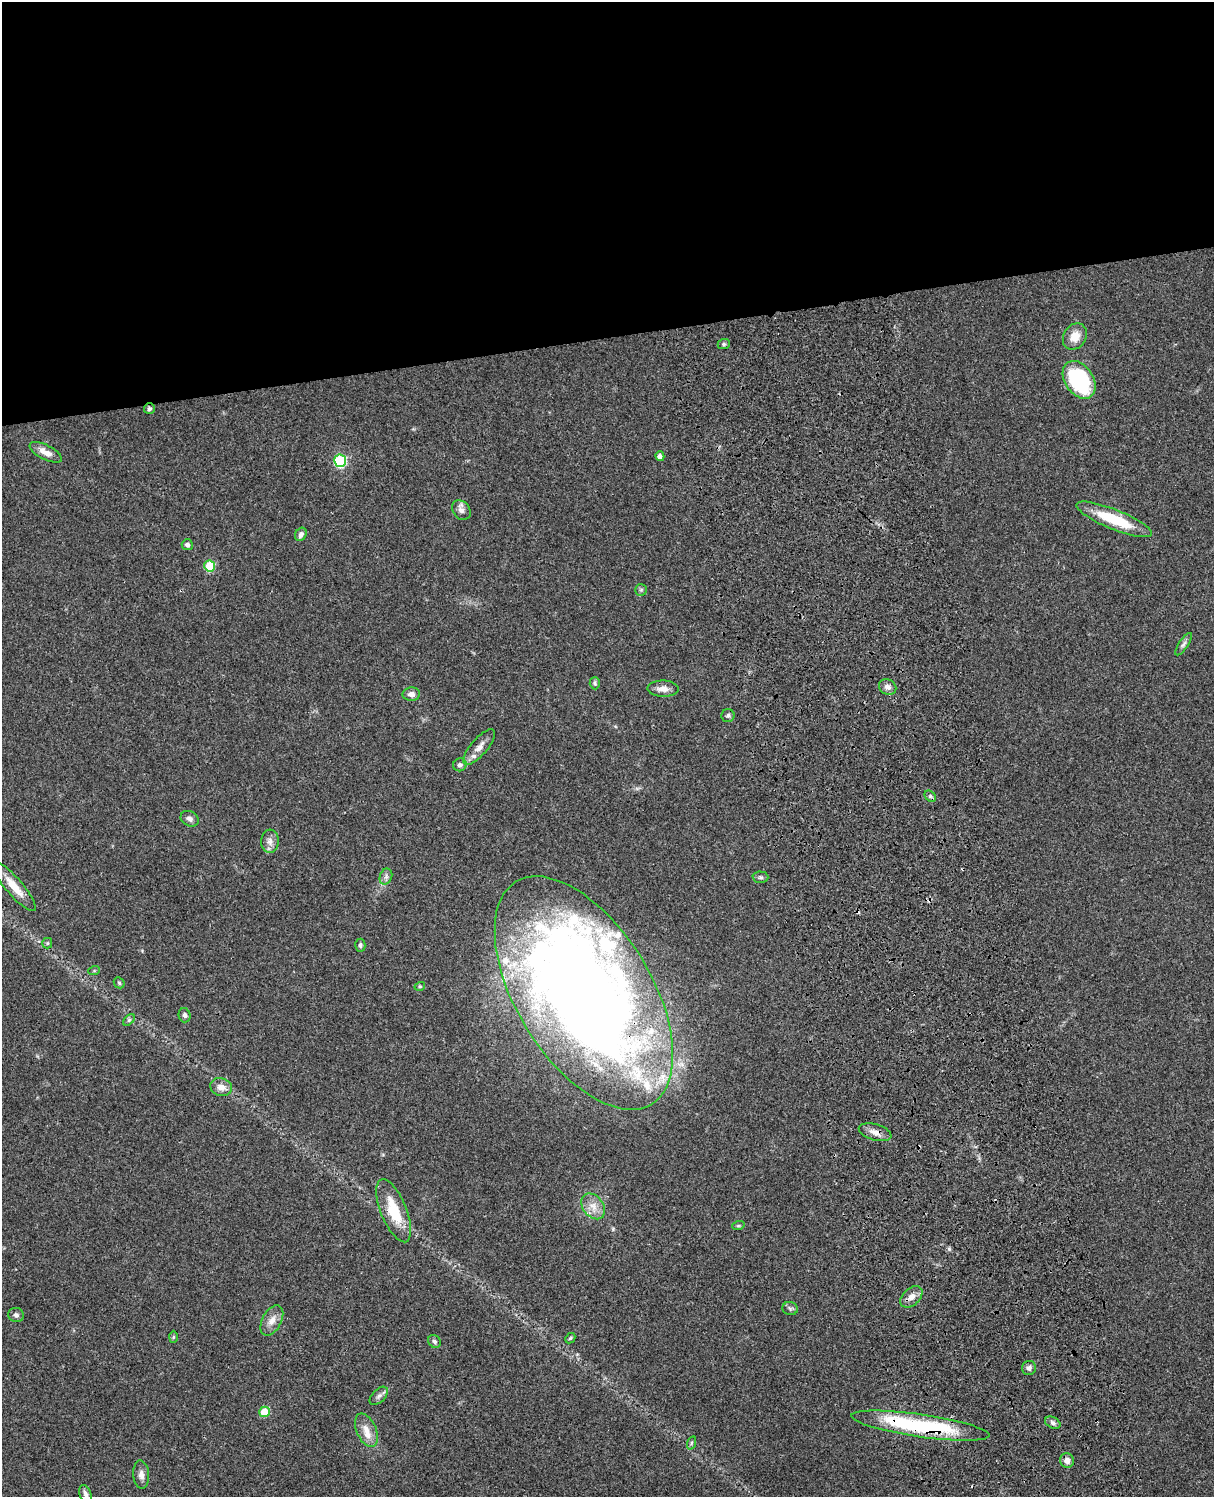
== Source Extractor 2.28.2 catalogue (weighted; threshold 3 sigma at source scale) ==
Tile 2 of 4 x 3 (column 2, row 1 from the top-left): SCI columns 1334-2545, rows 3269-4763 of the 5088 x 4927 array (HDU 1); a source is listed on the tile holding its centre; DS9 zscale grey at full resolution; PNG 1216 x 1499 px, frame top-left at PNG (2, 2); each listed source drawn as its Kron ellipse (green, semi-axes under 4 px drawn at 4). Shown black and unused: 23% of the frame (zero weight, under 3 of 4 exposures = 6% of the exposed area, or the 3 px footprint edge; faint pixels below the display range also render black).
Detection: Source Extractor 2.28.2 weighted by HDU 2 'WHT'; one run over the whole footprint, this tile lists its part. Background 0.0962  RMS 0.0063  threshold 0.0282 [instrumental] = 3 sigma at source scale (4.5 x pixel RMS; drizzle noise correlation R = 1.50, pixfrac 1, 0.05/0.05 arcsec/px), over >= 5 px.
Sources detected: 65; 1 cosmic-ray / hot-pixel residue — neither listed nor drawn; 7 inside a brighter listed object's ellipse — not listed separately; the other 57 listed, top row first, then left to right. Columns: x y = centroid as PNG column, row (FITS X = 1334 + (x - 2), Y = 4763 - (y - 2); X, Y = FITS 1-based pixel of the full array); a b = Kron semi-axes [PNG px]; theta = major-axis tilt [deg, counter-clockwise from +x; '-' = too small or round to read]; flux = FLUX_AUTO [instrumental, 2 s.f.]
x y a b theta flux
1075 337 14 11 57 7.9
724 344 6 5 - 1.1
1079 380 21 14 -56 63
149 409 5 5 - 1.2
46 452 17 7 -27 5.6
660 456 5 4 - 2.4
340 461 6 6 - 64
461 510 11 8 -50 3
1114 519 40 10 -22 26
301 534 7 5 61 2.2
187 545 5 5 - 1.7
210 566 5 5 - 28
641 590 6 6 - 1
1184 644 13 4 56 2
595 683 6 5 - 1.1
888 687 9 7 -30 2.9
663 689 15 8 -1 4.4
411 694 9 6 1 2.9
728 716 6 6 - 1.4
479 747 22 8 50 5.3
460 765 7 6 - 2
930 796 6 5 - 1.2
190 819 9 7 -30 2.4
270 841 11 9 86 3.7
386 877 8 6 70 1.9
761 877 8 5 -2 1.3
14 887 31 8 -49 11
47 943 5 5 - 0.85
360 945 6 5 - 1.4
94 971 6 4 19 0.75
119 983 6 5 - 0.81
420 986 5 3 - 0.62
584 993 130 67 -58 950
185 1015 7 6 - 1.7
129 1020 7 4 45 0.93
221 1087 11 9 -19 5.3
875 1132 17 8 -16 4.5
593 1206 14 10 -52 6.3
394 1211 33 13 -68 21
738 1226 6 4 18 0.81
911 1297 13 8 42 4.3
790 1308 8 6 -13 1.5
16 1315 8 7 - 2
272 1320 16 9 61 5.6
173 1337 6 4 88 0.85
570 1338 6 4 44 0.86
434 1341 7 6 - 1.3
1029 1368 7 7 - 2.3
379 1396 11 6 45 2.3
265 1412 5 5 - 16
1053 1423 8 5 -29 1.7
920 1426 70 11 -8 70
366 1430 18 10 -66 6.4
691 1443 7 4 71 0.97
1067 1460 7 7 - 4
141 1475 14 8 -86 3.5
85 1494 9 5 -69 2.1
Overlapping masked pixels (flux is a lower limit): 3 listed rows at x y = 584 993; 875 1132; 920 1426